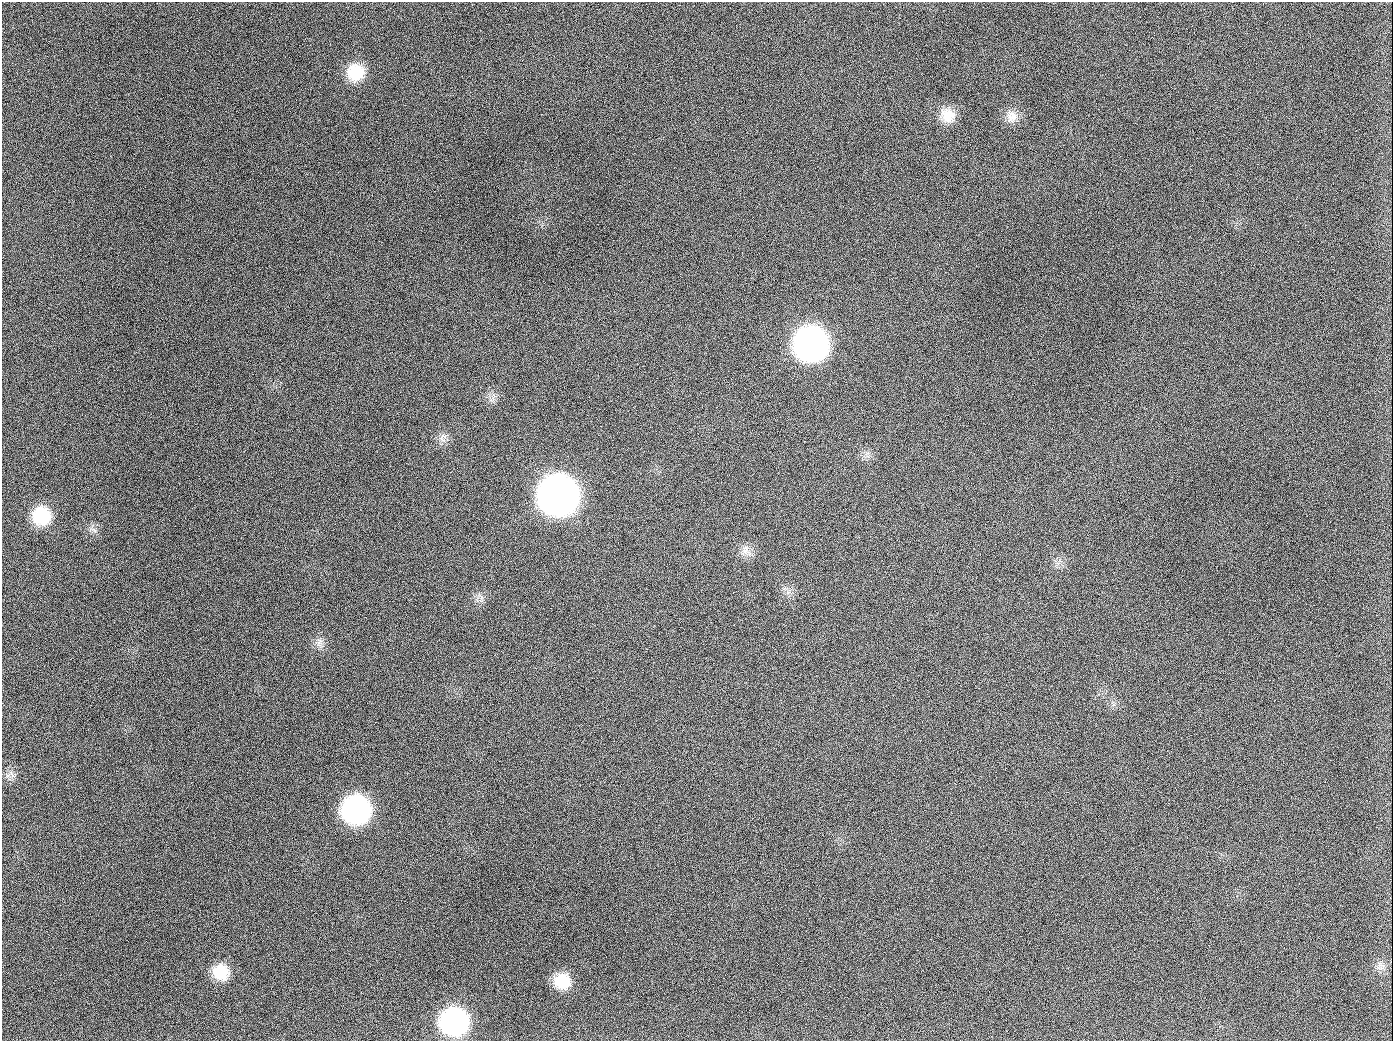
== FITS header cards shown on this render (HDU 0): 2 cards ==
NAXIS1  =                 1391
NAXIS2  =                 1039

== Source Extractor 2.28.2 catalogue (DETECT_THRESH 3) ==
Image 1391 x 1039 px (HDU 0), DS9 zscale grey, 1 PNG px = 1 image px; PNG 1395 x 1043 px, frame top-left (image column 1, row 1039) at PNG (2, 2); no overlay
Background 1420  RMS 67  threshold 201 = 3 sigma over >= 5 px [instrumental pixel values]
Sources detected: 21; all 21 listed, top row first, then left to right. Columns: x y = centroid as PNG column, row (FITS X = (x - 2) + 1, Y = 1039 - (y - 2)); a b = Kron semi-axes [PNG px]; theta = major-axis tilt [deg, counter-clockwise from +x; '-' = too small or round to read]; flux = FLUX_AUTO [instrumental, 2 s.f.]
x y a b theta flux
355 72 20 19 - 1.5e+05
948 115 20 17 -42 8.5e+04
1012 116 17 16 - 5.5e+04
189 126 2 2 - 2.0e+04
371 224 2 2 - 3.2e+03
811 344 21 21 - 2.6e+06
983 349 2 2 - 3.0e+03
493 399 6 5 - 1.3e+04
654 407 2 2 - 8.5e+03
442 438 13 6 79 2.4e+04
558 495 22 22 - 5.7e+06
41 516 19 19 - 1.9e+05
94 530 9 4 -45 1.2e+04
746 548 15 9 -66 3.7e+04
319 642 12 5 70 2.1e+04
356 810 20 20 - 1.1e+06
1381 966 14 8 -47 2.4e+04
221 972 19 18 - 1.2e+05
562 981 18 17 - 1.2e+05
454 1022 20 19 - 1.0e+06
944 1026 2 2 - 1.7e+04